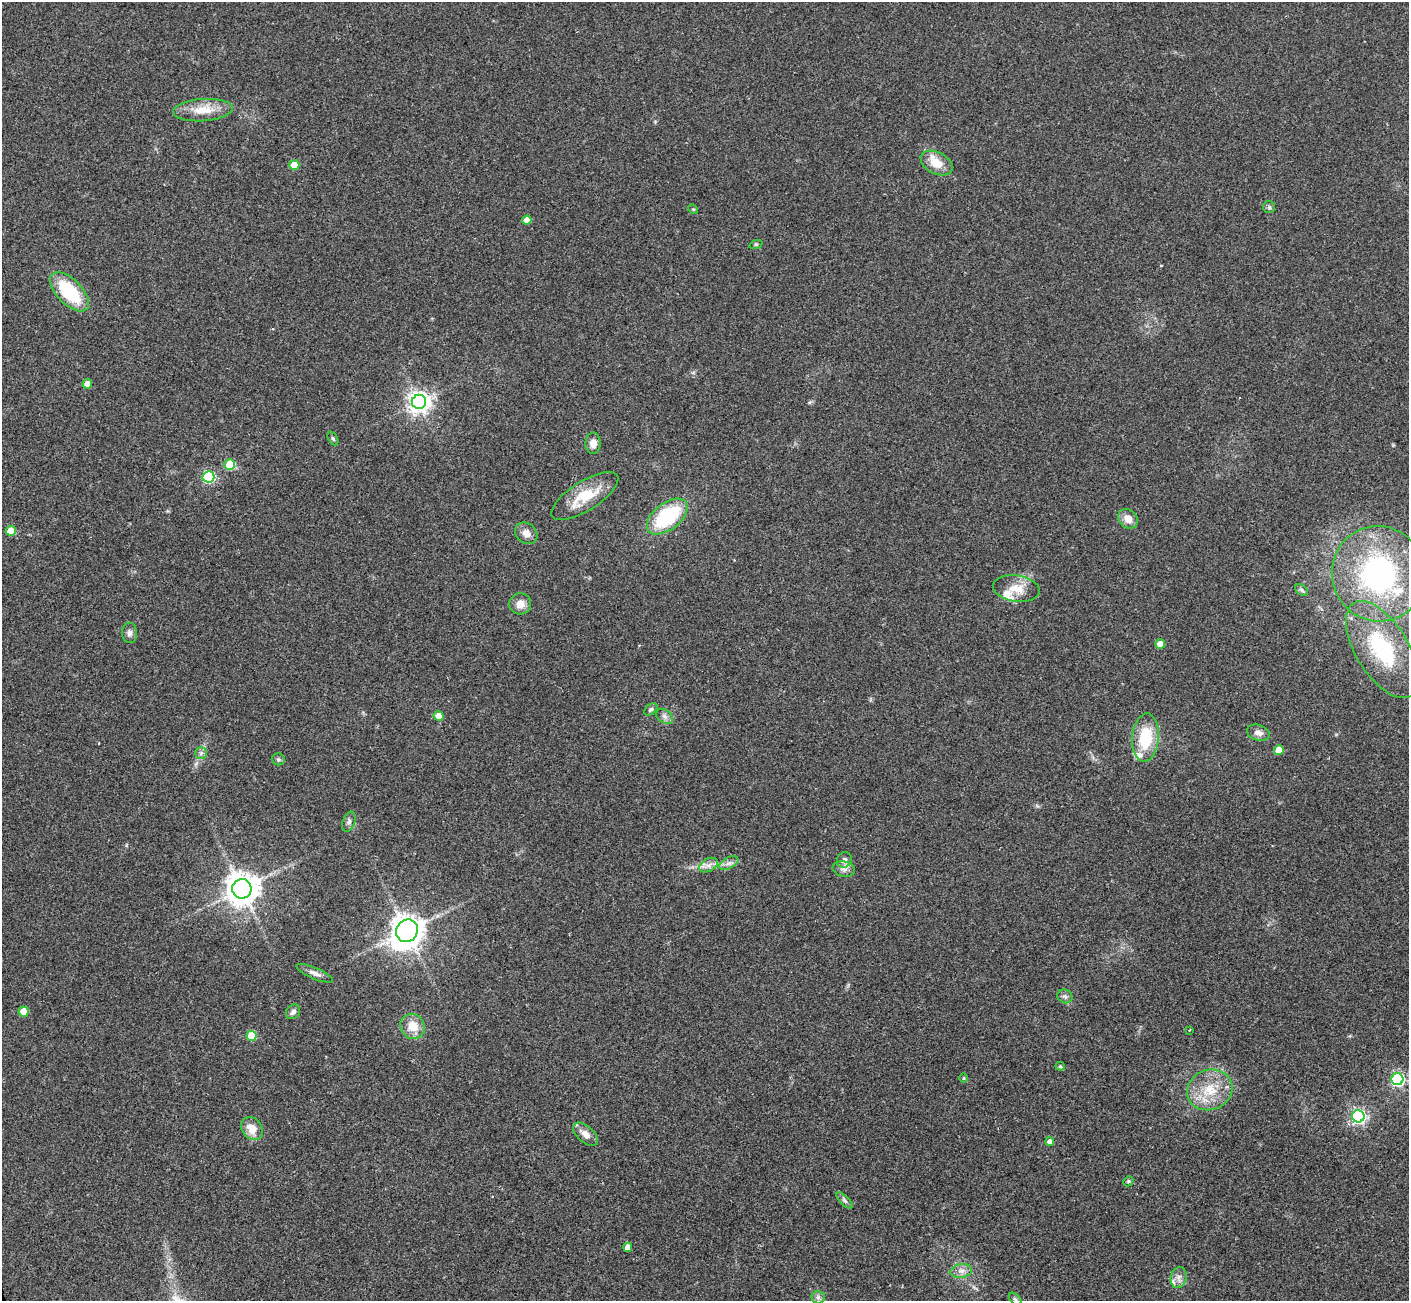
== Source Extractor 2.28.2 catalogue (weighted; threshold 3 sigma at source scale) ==
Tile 7 of 4 x 4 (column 3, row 2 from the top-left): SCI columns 2929-4335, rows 2989-4287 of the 5822 x 5851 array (HDU 1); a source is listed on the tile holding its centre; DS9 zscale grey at full resolution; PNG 1411 x 1303 px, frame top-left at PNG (2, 2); each listed source drawn as its Kron ellipse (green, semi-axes under 4 px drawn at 4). Shown black and unused: <1% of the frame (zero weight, under 2 of 3 exposures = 7% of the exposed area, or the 3 px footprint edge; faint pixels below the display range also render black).
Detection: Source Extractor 2.28.2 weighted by HDU 2 'WHT'; one run over the whole footprint, this tile lists its part. Background 0.0562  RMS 0.0082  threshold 0.0368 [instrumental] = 3 sigma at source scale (4.5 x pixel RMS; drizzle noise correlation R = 1.50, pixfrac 1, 0.05/0.05 arcsec/px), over >= 5 px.
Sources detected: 68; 5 inside a brighter listed object's ellipse — not listed separately; the other 63 listed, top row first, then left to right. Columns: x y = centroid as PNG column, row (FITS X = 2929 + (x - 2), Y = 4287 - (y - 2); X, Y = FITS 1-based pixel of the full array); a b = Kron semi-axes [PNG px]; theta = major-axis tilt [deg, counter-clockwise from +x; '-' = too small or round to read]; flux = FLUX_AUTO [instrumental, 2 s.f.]
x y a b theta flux
203 110 30 11 4 15
937 163 17 11 -27 12
294 165 5 5 - 18
1269 207 6 6 - 1.5
693 209 5 4 - 0.82
527 220 4 4 - 8.3
756 244 7 4 18 1
69 292 24 12 -45 45
87 384 5 4 - 13
419 402 7 7 - 540
333 438 7 4 -62 1.2
593 443 10 7 -89 5.5
230 465 5 5 - 33
208 477 6 6 - 86
585 496 38 14 32 26
667 517 23 13 38 59
1128 519 11 8 -41 7
11 531 5 5 - 19
526 533 12 9 -39 5.6
1378 574 48 46 -72 140
1016 588 23 13 -8 14
1301 590 7 5 -40 1.5
520 604 11 10 - 6.3
130 633 10 7 -88 3.1
1160 644 5 4 - 9.4
1382 650 55 26 -58 68
651 709 8 5 41 1.4
439 716 5 5 - 14
665 716 9 6 -35 2.8
1258 733 11 7 -19 4.1
1146 738 24 13 85 32
1279 750 5 5 - 16
201 753 6 6 - 1.7
278 759 6 6 - 1.6
349 822 10 6 69 2.4
844 860 8 7 - 3.9
729 863 10 5 26 3.1
709 865 10 6 26 3.8
844 869 11 7 -11 3.9
242 889 10 9 - 1200
407 931 11 10 - 1100
315 973 19 5 -23 4
1065 996 8 6 -25 2.1
23 1011 5 5 - 13
293 1012 8 6 50 3.1
413 1026 13 12 - 13
1189 1030 2 2 - 0.69
252 1036 5 5 - 29
1060 1066 4 4 - 0.9
964 1078 5 3 - 0.74
1397 1079 6 6 - 140
1210 1090 23 20 22 24
1358 1116 6 6 - 190
252 1128 12 10 -53 11
585 1134 15 8 -41 6.3
1050 1142 4 4 - 3.9
1128 1181 5 4 - 0.98
845 1201 11 4 -45 1.9
628 1247 4 4 - 7.8
961 1271 11 7 9 4.2
1179 1277 10 8 77 4
818 1297 6 6 - 2.2
1015 1299 7 4 -44 1.5